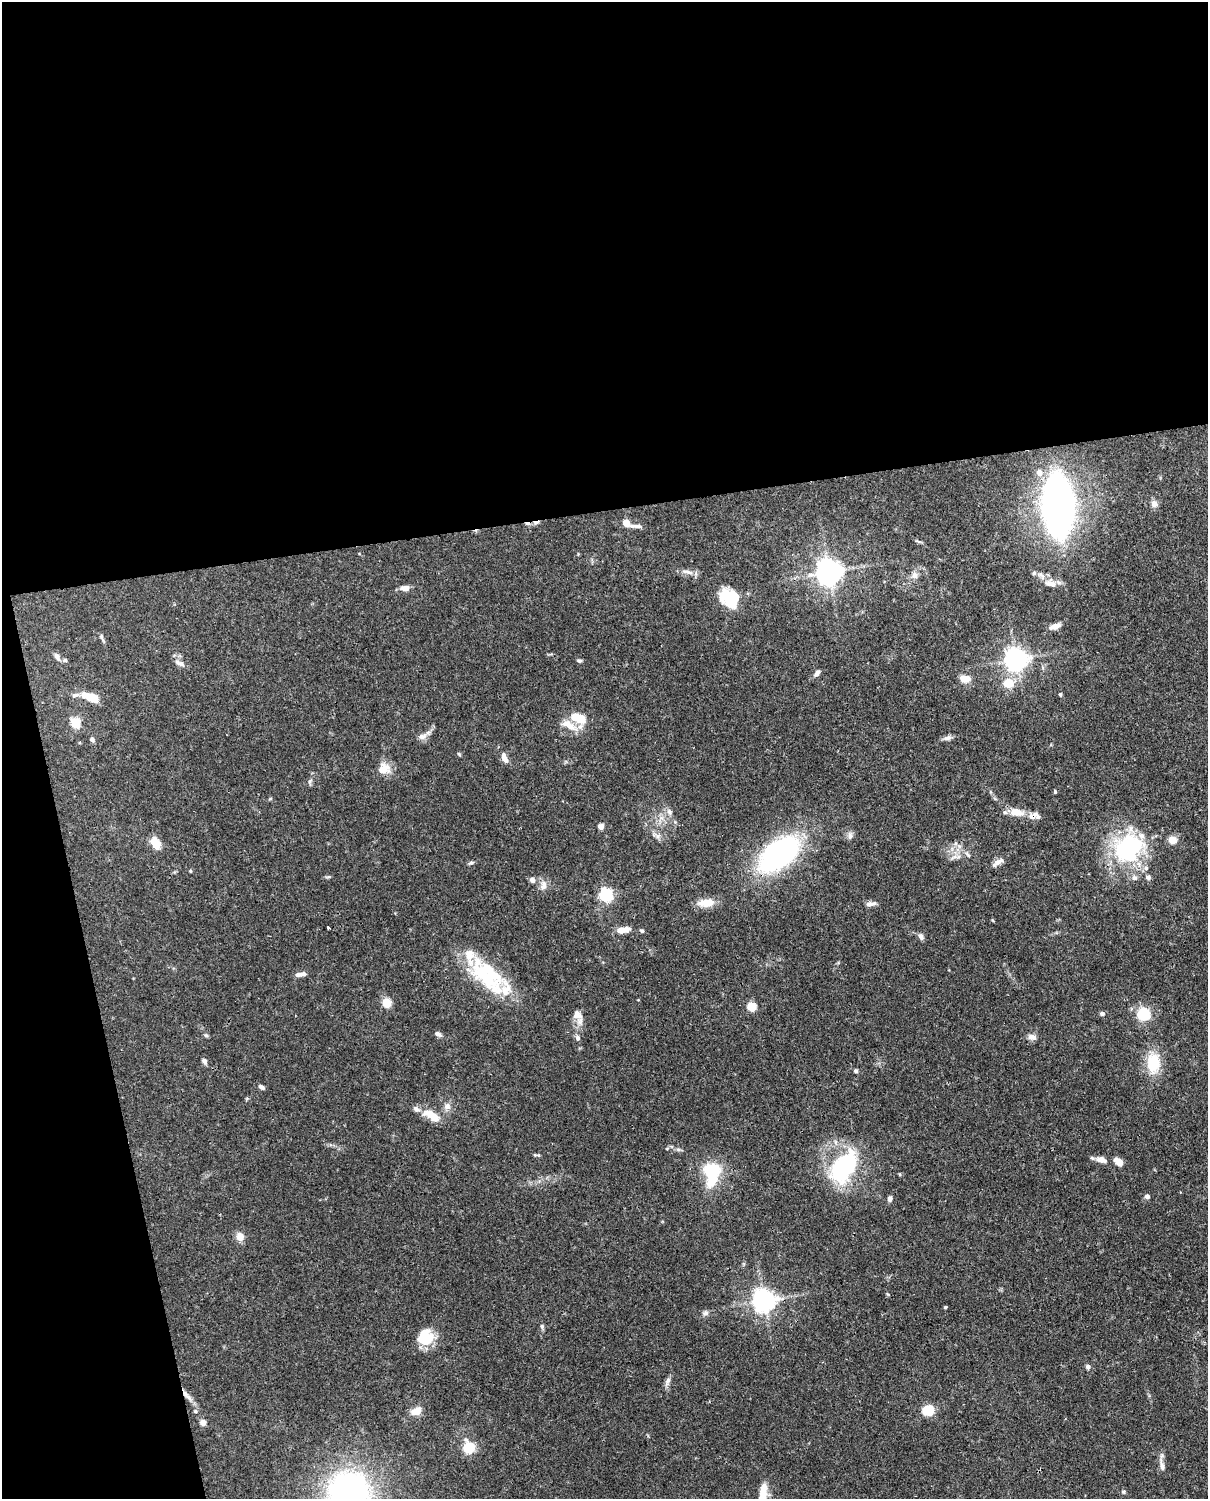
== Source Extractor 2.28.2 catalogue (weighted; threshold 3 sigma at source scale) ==
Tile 1 of 4 x 3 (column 1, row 1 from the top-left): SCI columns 90-1295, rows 3257-4753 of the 5012 x 4911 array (HDU 1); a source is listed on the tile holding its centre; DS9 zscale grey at full resolution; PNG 1210 x 1501 px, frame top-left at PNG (2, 2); no overlay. Shown black and unused: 39% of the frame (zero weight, under 3 of 4 exposures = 7% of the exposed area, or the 3 px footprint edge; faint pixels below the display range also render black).
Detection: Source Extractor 2.28.2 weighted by HDU 2 'WHT'; one run over the whole footprint, this tile lists its part. Background 0.109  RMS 0.0042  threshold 0.0187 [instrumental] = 3 sigma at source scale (4.5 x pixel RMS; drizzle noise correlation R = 1.50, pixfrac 1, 0.05/0.05 arcsec/px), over >= 5 px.
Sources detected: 115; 3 inside a brighter object's white glare — not listed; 10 inside a brighter listed object's ellipse — not listed separately; the other 102 listed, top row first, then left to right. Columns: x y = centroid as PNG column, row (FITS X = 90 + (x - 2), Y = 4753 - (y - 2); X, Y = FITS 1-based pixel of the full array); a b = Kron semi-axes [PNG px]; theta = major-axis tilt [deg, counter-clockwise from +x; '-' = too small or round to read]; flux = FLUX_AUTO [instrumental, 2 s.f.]
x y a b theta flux
1039 472 7 7 - 3
1154 504 9 8 - 2
1058 505 34 15 -87 430
536 523 9 5 9 1.5
626 523 5 4 - 7.9
636 526 18 5 -1 1.8
687 572 19 5 -13 2.1
829 572 8 7 - 480
1034 573 6 5 - 0.7
915 575 9 8 - 1.8
1051 584 18 8 -11 3.6
405 588 10 7 -6 2.7
730 599 19 15 -53 21
1055 626 17 6 21 2.5
101 636 7 5 -89 0.82
57 657 12 6 -59 1.5
1016 659 7 7 - 330
65 660 6 5 - 0.82
579 661 7 4 -9 0.7
179 663 15 6 -25 1.9
817 673 10 6 49 1.4
964 679 9 7 -5 5.5
1008 683 10 10 - 6.8
1060 695 4 4 - 0.64
91 697 20 8 -24 8.3
578 718 20 10 -20 9.2
75 723 7 6 - 11
569 725 25 9 -30 6
422 736 12 7 7 2.2
947 738 12 6 10 1.5
92 739 6 5 - 0.88
459 754 5 4 - 0.5
504 758 15 7 -65 2.7
384 769 15 13 21 5.7
310 781 7 4 71 0.74
1055 792 4 3 - 0.56
669 812 10 6 -58 1.6
1016 812 17 9 -10 6.4
1033 815 17 8 32 2.8
601 826 6 6 - 2
658 836 7 4 71 1
850 836 11 6 -89 1.6
1172 840 10 8 -24 3.4
155 843 11 7 -58 7.7
1127 849 39 32 88 44
779 854 37 20 38 100
954 857 12 5 18 1.7
998 862 15 6 33 2.6
471 863 7 5 12 0.84
190 871 4 4 - 0.37
532 880 6 5 - 1.8
543 885 14 9 78 2.8
606 895 6 5 - 80
706 903 23 10 3 5.6
871 904 13 6 8 2
328 928 3 3 - 2.4
623 930 16 7 9 4.7
642 931 6 4 -27 0.63
921 937 8 6 -66 1.5
303 974 9 6 7 1.2
485 976 59 25 -45 33
387 1003 5 5 - 22
751 1007 5 5 - 21
1102 1014 6 5 - 0.97
1144 1014 13 13 - 11
578 1016 22 10 -63 3.7
438 1034 9 5 -26 1.4
206 1035 6 5 - 0.68
1032 1037 11 7 -17 2
578 1038 7 6 - 1.1
204 1061 7 5 -59 1.2
1153 1063 29 18 -89 12
856 1071 5 5 - 0.9
261 1087 8 5 -31 1.2
447 1106 9 9 - 2.2
431 1115 25 11 -28 6.9
678 1149 7 4 -19 0.8
536 1155 9 3 -8 0.67
1101 1160 13 8 -14 3.3
1119 1162 10 6 -40 3.8
843 1167 28 16 54 52
712 1169 17 13 -4 16
1147 1196 5 5 - 1.5
890 1198 7 5 79 1.2
240 1236 9 8 - 4
764 1301 7 7 - 340
945 1307 4 4 - 0.51
705 1313 8 7 - 1.3
542 1327 7 5 -76 0.87
425 1337 19 18 - 12
1088 1367 6 5 - 1.1
667 1381 11 6 66 1.6
185 1394 13 6 -52 2.5
928 1410 12 10 24 8.4
195 1411 6 5 - 0.83
416 1411 13 9 20 3.9
203 1423 6 6 - 2.5
469 1448 6 5 - 36
1162 1466 10 6 -84 1.6
349 1491 33 31 -7 130
763 1492 22 8 80 6.1
1123 1492 5 4 - 0.61
Overlapping masked pixels (flux is a lower limit): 3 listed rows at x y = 536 523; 1033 815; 185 1394
Isophote crosses this tile's border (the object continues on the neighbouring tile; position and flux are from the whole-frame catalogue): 2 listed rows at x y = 349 1491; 763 1492